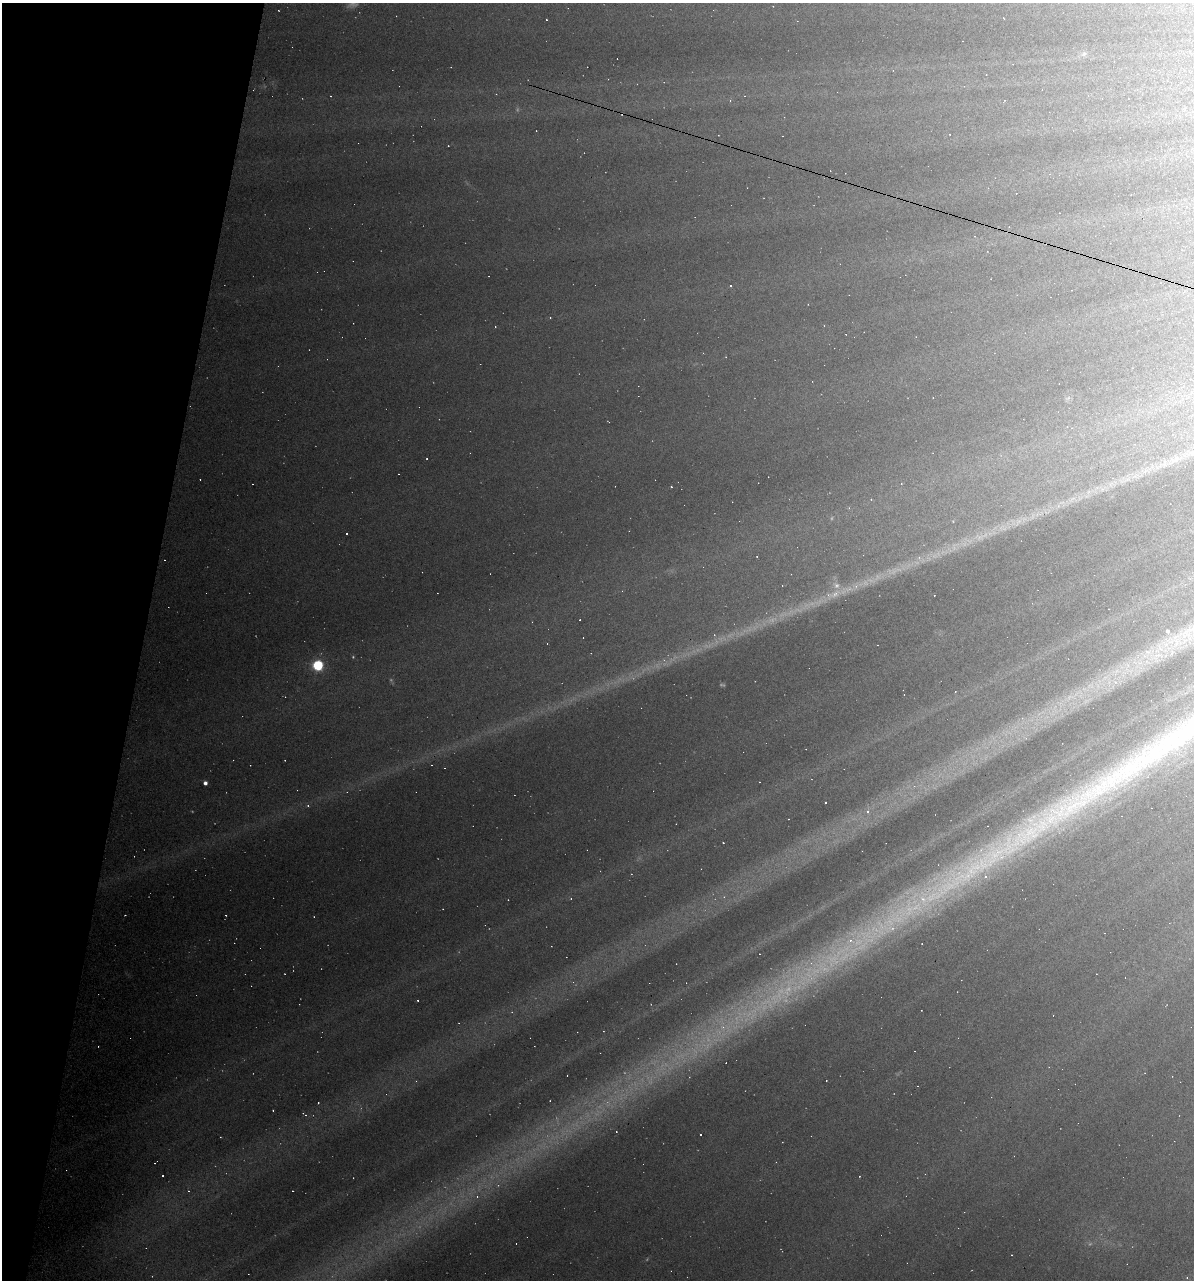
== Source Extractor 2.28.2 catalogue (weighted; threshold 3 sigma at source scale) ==
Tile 9 of 4 x 4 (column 1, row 3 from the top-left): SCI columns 244-1435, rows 1279-2556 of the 5130 x 5113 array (HDU 1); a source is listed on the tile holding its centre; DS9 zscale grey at full resolution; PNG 1196 x 1282 px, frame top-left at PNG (2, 3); no overlay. Shown black and unused: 12% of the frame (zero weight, under 3 of 6 exposures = <1% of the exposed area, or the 3 px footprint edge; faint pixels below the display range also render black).
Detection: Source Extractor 2.28.2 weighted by HDU 2 'WHT'; one run over the whole footprint, this tile lists its part. Background 0.211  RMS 0.01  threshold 0.0415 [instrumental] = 3 sigma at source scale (4.09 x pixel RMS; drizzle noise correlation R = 1.36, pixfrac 0.8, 0.05/0.05 arcsec/px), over >= 5 px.
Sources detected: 147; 42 too faint to see at this stretch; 68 cosmic-ray / hot-pixel residue — not listed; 4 inside a brighter listed object's ellipse — not listed separately; the other 33 listed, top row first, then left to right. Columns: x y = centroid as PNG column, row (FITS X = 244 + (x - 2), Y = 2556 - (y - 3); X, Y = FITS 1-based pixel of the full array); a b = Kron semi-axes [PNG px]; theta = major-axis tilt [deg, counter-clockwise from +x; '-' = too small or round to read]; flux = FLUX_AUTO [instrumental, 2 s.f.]
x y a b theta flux
1084 54 8 6 43 2.6
986 74 3 3 - 0.96
331 96 3 2 - 0.5
730 101 5 5 - 1.4
550 317 3 3 - 0.75
495 326 3 2 - 1.2
1159 410 5 3 - 1.1
1072 428 3 3 - 0.87
1193 452 31 8 22 18
427 459 2 2 - 0.71
871 499 4 4 - 0.79
347 534 3 3 - 2.3
757 556 3 2 - 0.71
919 558 7 6 - 3.5
874 579 35 11 25 27
833 594 34 13 22 30
1168 631 6 5 - 2.9
708 645 25 8 21 17
1157 656 32 16 22 37
317 665 5 5 - 120
1116 672 23 11 25 26
1022 718 6 4 -72 1.9
205 783 4 4 - 4.2
825 802 3 2 - 0.83
308 805 5 4 - 1.3
867 812 5 5 - 4.3
723 843 3 2 - 0.58
724 897 6 5 - 2
226 915 2 2 - 0.73
708 1042 35 29 46 74
416 1081 3 3 - 0.63
477 1196 6 5 - 2.6
1187 1278 4 3 - 0.78
Isophote crosses this tile's border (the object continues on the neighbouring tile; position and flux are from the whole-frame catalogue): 1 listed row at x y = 1193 452
Unlisted compact peaks at least as high as the median listed source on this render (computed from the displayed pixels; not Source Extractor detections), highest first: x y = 1033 836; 1087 794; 1077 799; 1121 764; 314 917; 1025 824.